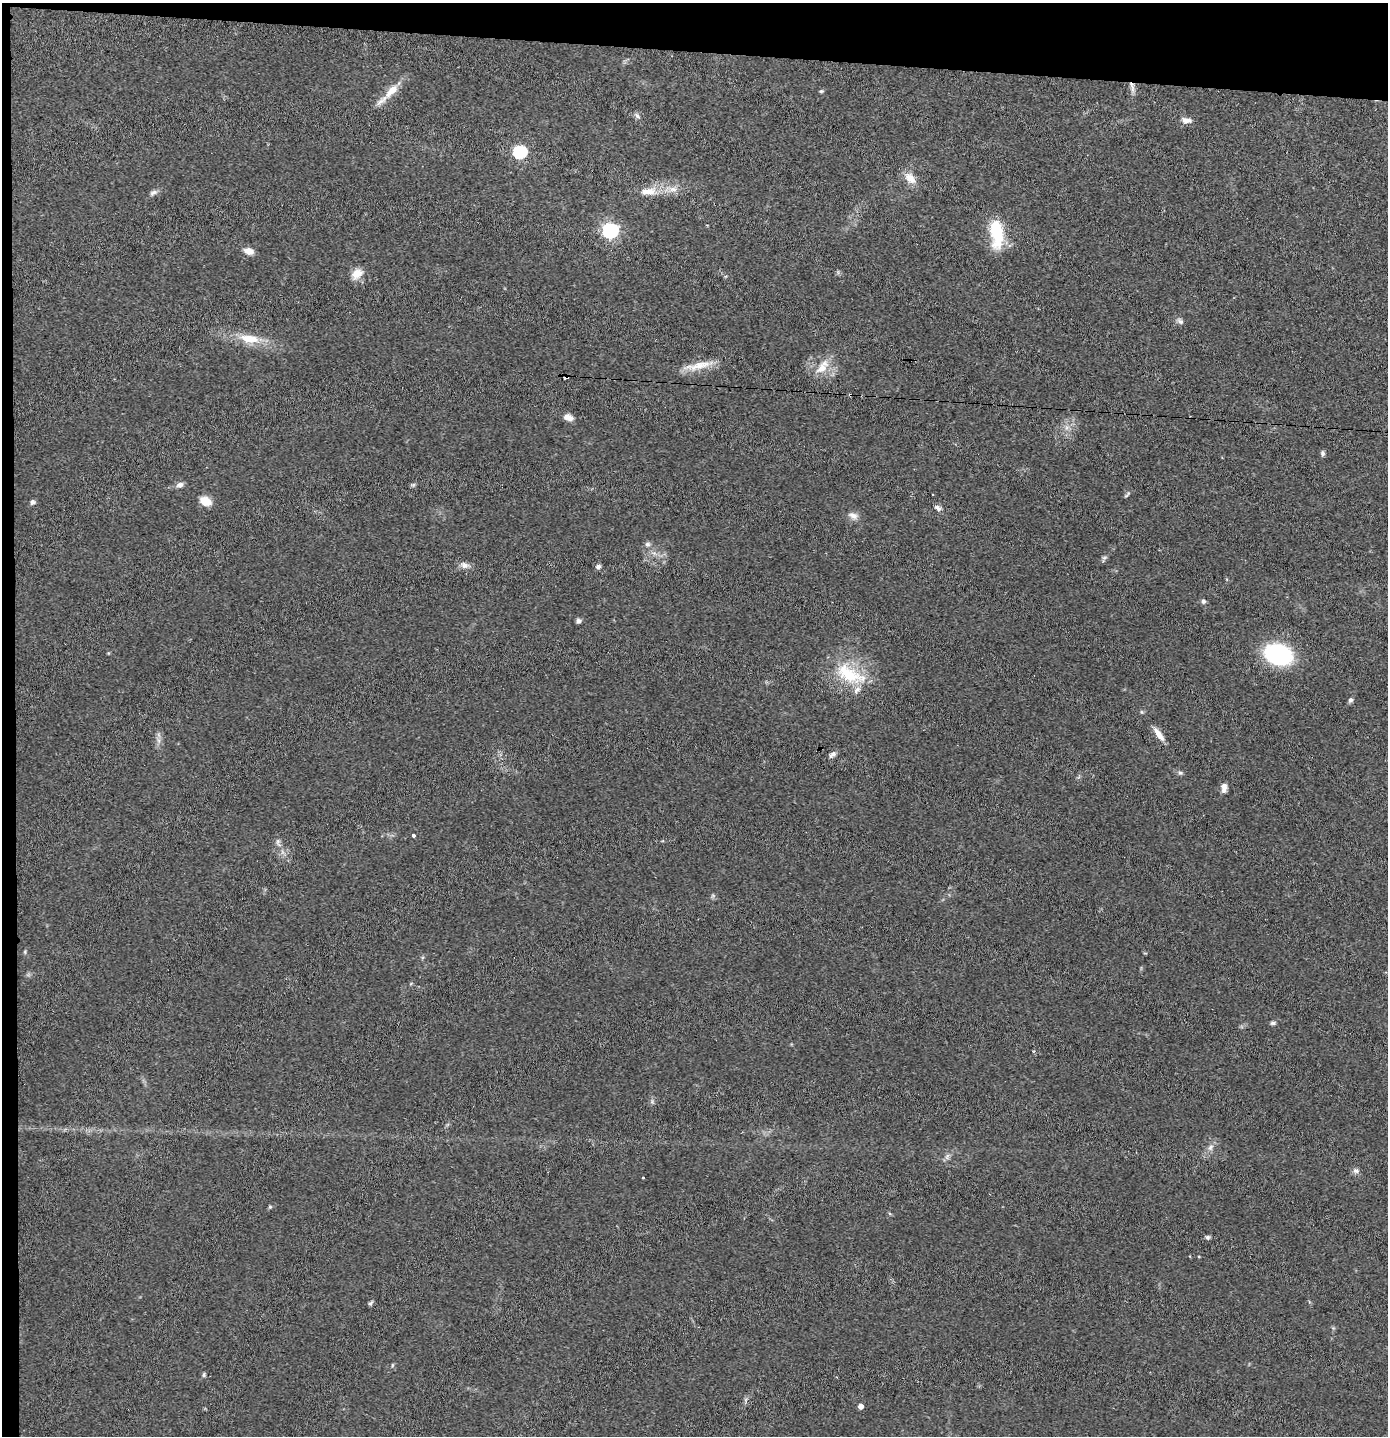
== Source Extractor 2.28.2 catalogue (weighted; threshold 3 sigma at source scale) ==
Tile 1 of 3 x 3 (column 1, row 1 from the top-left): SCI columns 79-1464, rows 2871-4304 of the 4317 x 4304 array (HDU 1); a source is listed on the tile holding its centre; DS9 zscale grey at full resolution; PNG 1390 x 1438 px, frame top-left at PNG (2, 3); no overlay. Shown black and unused: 4% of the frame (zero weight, under 2 of 3 exposures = <1% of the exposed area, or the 3 px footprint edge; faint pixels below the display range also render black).
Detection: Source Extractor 2.28.2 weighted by HDU 2 'WHT'; one run over the whole footprint, this tile lists its part. Background 0.0466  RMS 0.0068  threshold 0.0305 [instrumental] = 3 sigma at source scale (4.5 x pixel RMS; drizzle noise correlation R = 1.50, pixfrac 1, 0.05/0.05 arcsec/px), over >= 5 px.
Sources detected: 61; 2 cosmic-ray / hot-pixel residue — not listed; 3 inside a brighter listed object's ellipse — not listed separately; the other 56 listed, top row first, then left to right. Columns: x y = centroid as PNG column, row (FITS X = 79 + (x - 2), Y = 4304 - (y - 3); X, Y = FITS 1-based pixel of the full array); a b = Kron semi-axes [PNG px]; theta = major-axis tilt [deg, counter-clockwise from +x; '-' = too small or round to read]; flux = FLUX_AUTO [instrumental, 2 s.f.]
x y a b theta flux
1132 87 17 5 -77 3.7
392 91 26 10 47 11
821 91 6 5 - 0.99
637 116 10 6 -39 2
1186 120 14 7 -6 4.1
520 152 6 6 - 100
910 178 19 11 -47 8
648 192 26 11 4 12
153 193 11 6 28 2.4
610 230 7 6 - 180
996 233 33 14 -84 31
249 251 12 7 -15 5.1
357 274 16 11 47 7
1180 321 10 6 -45 2.2
249 339 28 11 -8 16
699 366 45 9 12 12
822 367 23 11 52 11
566 377 4 3 - 74
568 417 12 7 -22 4.4
1067 427 7 4 19 1.8
1322 453 7 5 87 1.6
180 485 9 6 22 2.8
413 485 7 5 7 1.1
1127 495 10 3 50 1.2
205 501 10 7 -26 12
32 502 5 5 - 2.5
938 508 10 6 -24 2.5
853 516 14 8 -26 4.1
647 544 7 6 - 1.9
1104 558 8 5 17 1.4
464 565 14 8 -14 3.8
598 567 6 5 - 2.1
1203 601 6 6 - 1.8
578 621 6 5 - 2
1278 654 22 15 -18 87
850 674 46 21 -27 36
1350 700 7 6 - 1.6
1159 734 18 6 -54 6.5
158 740 7 4 -71 1.9
832 755 10 6 34 2.4
1180 773 7 5 -3 1.4
1224 788 12 6 85 3.6
413 835 3 3 - 3.3
278 841 8 5 72 1.7
25 952 6 4 -73 0.82
1273 1023 7 5 4 1.5
1210 1147 10 7 52 3.1
947 1156 9 5 66 2.2
1356 1171 9 7 -13 2.4
643 1178 3 3 - 2.4
270 1207 6 5 - 0.88
1208 1237 6 5 - 1.3
370 1303 7 4 61 1.3
392 1365 6 4 89 0.81
204 1375 7 4 82 1.1
860 1406 4 4 - 4.2
Overlapping masked pixels (flux is a lower limit): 2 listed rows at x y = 1132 87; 566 377